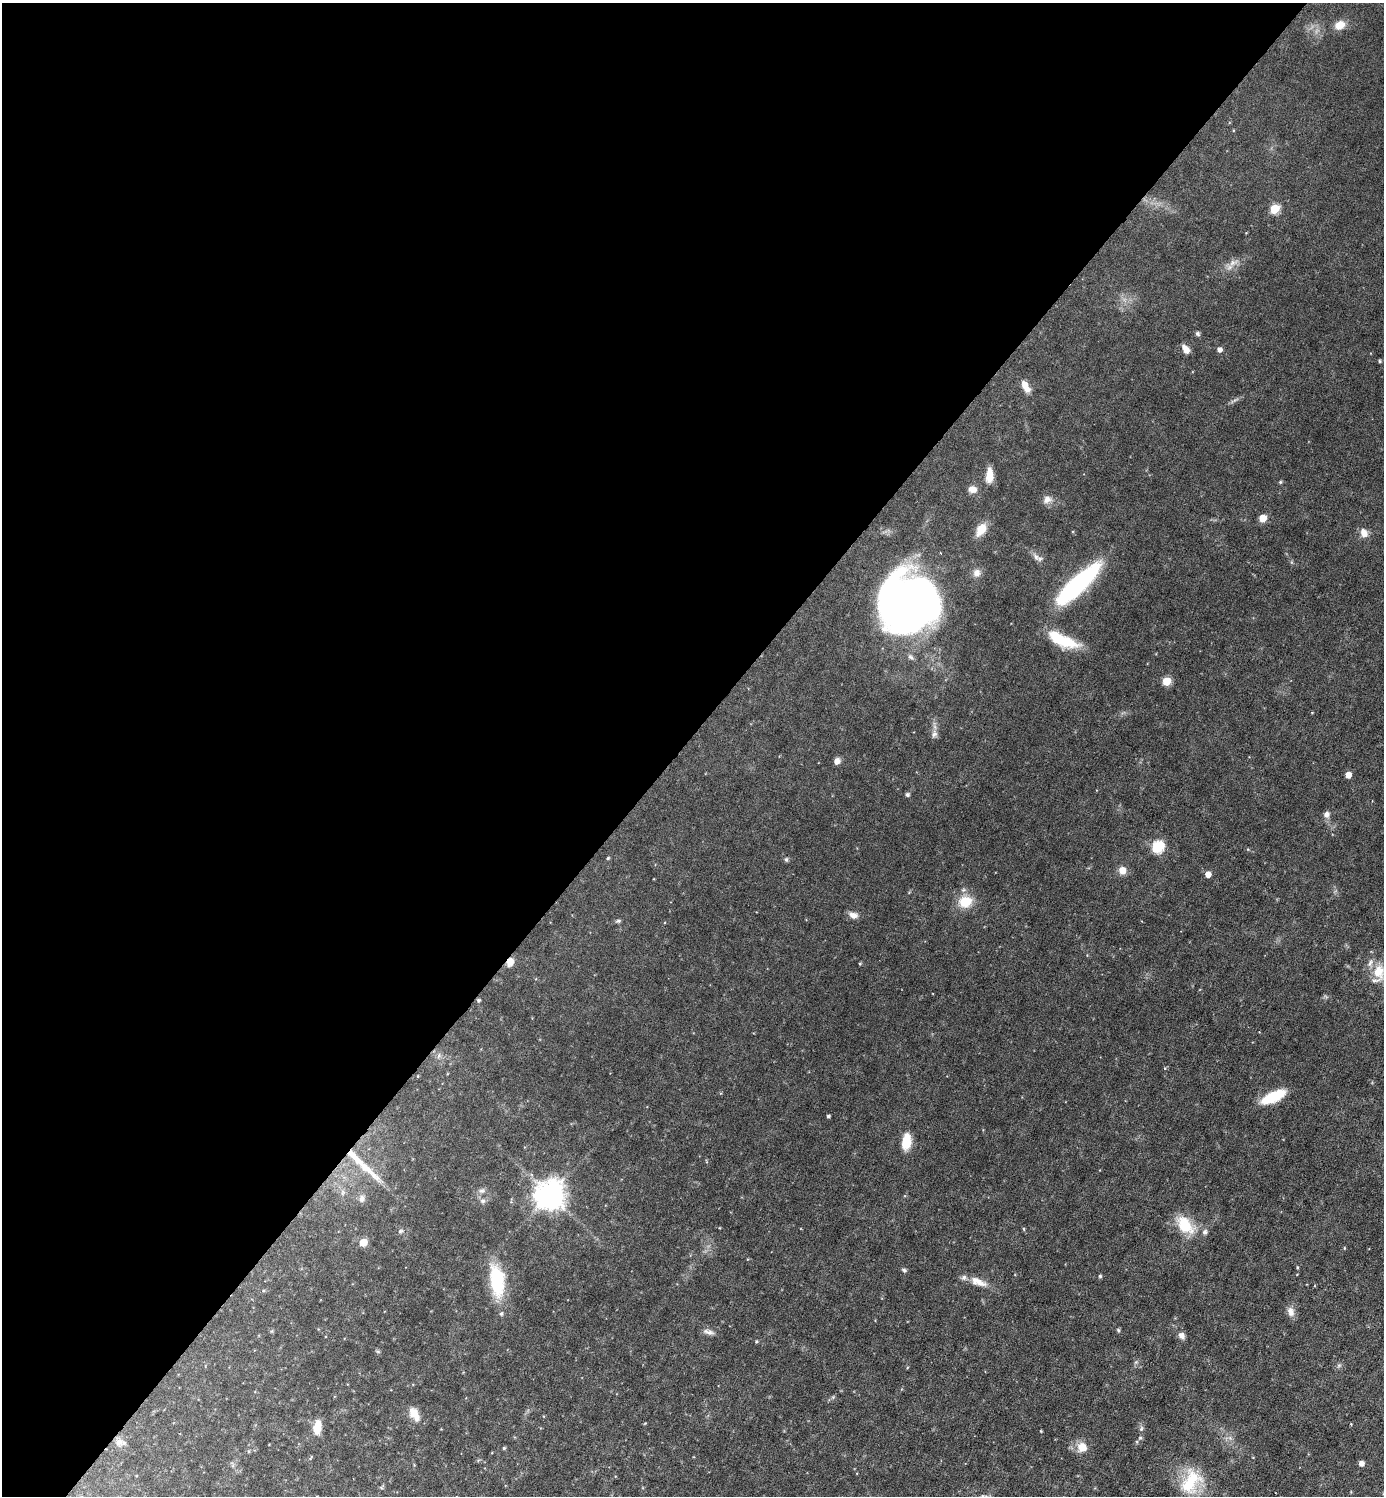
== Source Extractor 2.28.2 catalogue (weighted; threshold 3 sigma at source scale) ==
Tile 5 of 4 x 4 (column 1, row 2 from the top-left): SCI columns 299-1680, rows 2991-4484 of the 5980 x 5979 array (HDU 1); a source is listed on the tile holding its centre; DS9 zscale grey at full resolution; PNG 1386 x 1498 px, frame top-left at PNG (2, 3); no overlay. Shown black and unused: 49% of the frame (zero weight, under 3 of 6 exposures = <1% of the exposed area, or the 3 px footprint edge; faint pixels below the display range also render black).
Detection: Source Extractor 2.28.2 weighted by HDU 2 'WHT'; one run over the whole footprint, this tile lists its part. Background 0.0451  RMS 0.005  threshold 0.0203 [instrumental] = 3 sigma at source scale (4.09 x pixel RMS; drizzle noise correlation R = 1.36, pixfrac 0.8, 0.05/0.05 arcsec/px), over >= 5 px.
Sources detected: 94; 1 inside a brighter object's white glare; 1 long thin detection or spike segment (spike, bleed or trail) — not listed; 3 inside a brighter listed object's ellipse — not listed separately; the other 89 listed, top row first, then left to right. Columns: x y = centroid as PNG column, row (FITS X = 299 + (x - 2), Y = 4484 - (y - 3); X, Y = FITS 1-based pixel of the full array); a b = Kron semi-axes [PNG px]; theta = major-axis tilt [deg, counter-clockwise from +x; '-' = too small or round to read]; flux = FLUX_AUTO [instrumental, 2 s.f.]
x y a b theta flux
1340 25 13 10 27 5.1
1275 209 6 5 - 21
1233 263 20 7 22 3.8
1198 333 6 5 - 0.95
1186 349 10 6 -57 3.6
1219 350 5 5 - 2.3
1380 361 5 4 - 0.63
1025 386 16 7 -61 4.6
1234 400 16 3 28 1.3
989 475 14 7 87 6.5
1280 482 5 4 - 0.64
972 489 9 7 -12 3.8
1047 499 12 9 20 3.1
1263 518 5 5 - 10
981 529 16 9 56 6.8
1364 533 11 8 -61 3.8
1036 557 12 7 -55 2.3
976 573 11 10 - 2.8
1076 585 55 17 47 61
908 601 47 43 27 390
1063 640 35 12 -24 19
911 657 10 7 -47 1.6
1166 681 5 5 - 15
934 734 12 8 73 2.4
837 761 7 6 - 2.8
1348 775 5 5 - 5
907 795 5 5 - 1.1
1326 814 9 8 - 2
1157 847 6 6 - 46
608 858 5 4 - 0.59
786 859 7 5 -76 0.88
1122 870 8 7 - 4.7
1208 874 5 5 - 4.4
965 901 17 15 17 11
853 915 11 8 -17 3
618 921 8 5 15 0.9
1087 955 4 4 - 0.33
510 962 9 7 68 4.2
860 964 4 3 - 0.5
1379 972 20 18 -79 11
478 1000 4 4 - 0.88
439 1055 8 6 88 1.7
1165 1068 5 4 - 0.47
418 1076 4 4 - 0.45
1273 1097 26 10 26 18
828 1116 3 3 - 0.86
906 1142 13 7 82 13
352 1155 19 9 -43 5.2
482 1191 10 7 13 1.8
342 1193 9 4 89 1.2
549 1195 9 9 - 710
362 1198 10 8 71 2
483 1201 8 6 -14 1.4
1185 1225 28 16 -47 15
1024 1229 6 3 -71 0.49
400 1231 7 6 - 1.1
363 1242 5 5 - 10
1344 1248 5 3 - 0.38
1297 1267 5 3 - 0.43
904 1270 7 5 -27 0.96
1100 1276 5 5 - 0.66
497 1280 30 13 -83 32
978 1282 26 10 -21 6
1291 1311 14 9 -73 3.2
501 1314 6 5 - 0.97
1118 1330 5 4 - 0.68
272 1331 6 4 71 0.52
708 1332 15 6 -15 2.2
1181 1336 8 6 -57 2.6
756 1341 4 4 - 0.59
378 1352 6 4 -2 0.6
1136 1362 6 5 - 0.83
1339 1365 7 6 - 1
833 1397 6 5 - 0.74
414 1414 18 10 -61 5.5
645 1423 4 3 - 0.35
317 1427 14 8 83 7.6
1141 1429 8 6 74 1.1
1041 1431 3 3 - 0.39
1140 1438 6 5 - 0.83
1230 1438 7 5 -45 1.3
119 1442 12 11 - 3.5
1082 1447 12 12 - 6
504 1448 4 4 - 0.59
249 1451 5 3 - 0.41
311 1458 8 2 68 0.4
1361 1463 5 5 - 2.1
1191 1481 36 24 63 21
381 1487 6 4 -20 0.59
Overlapping masked pixels (flux is a lower limit): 3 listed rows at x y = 510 962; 478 1000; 352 1155
Isophote crosses this tile's border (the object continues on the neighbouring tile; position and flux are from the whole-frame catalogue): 1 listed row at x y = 1379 972